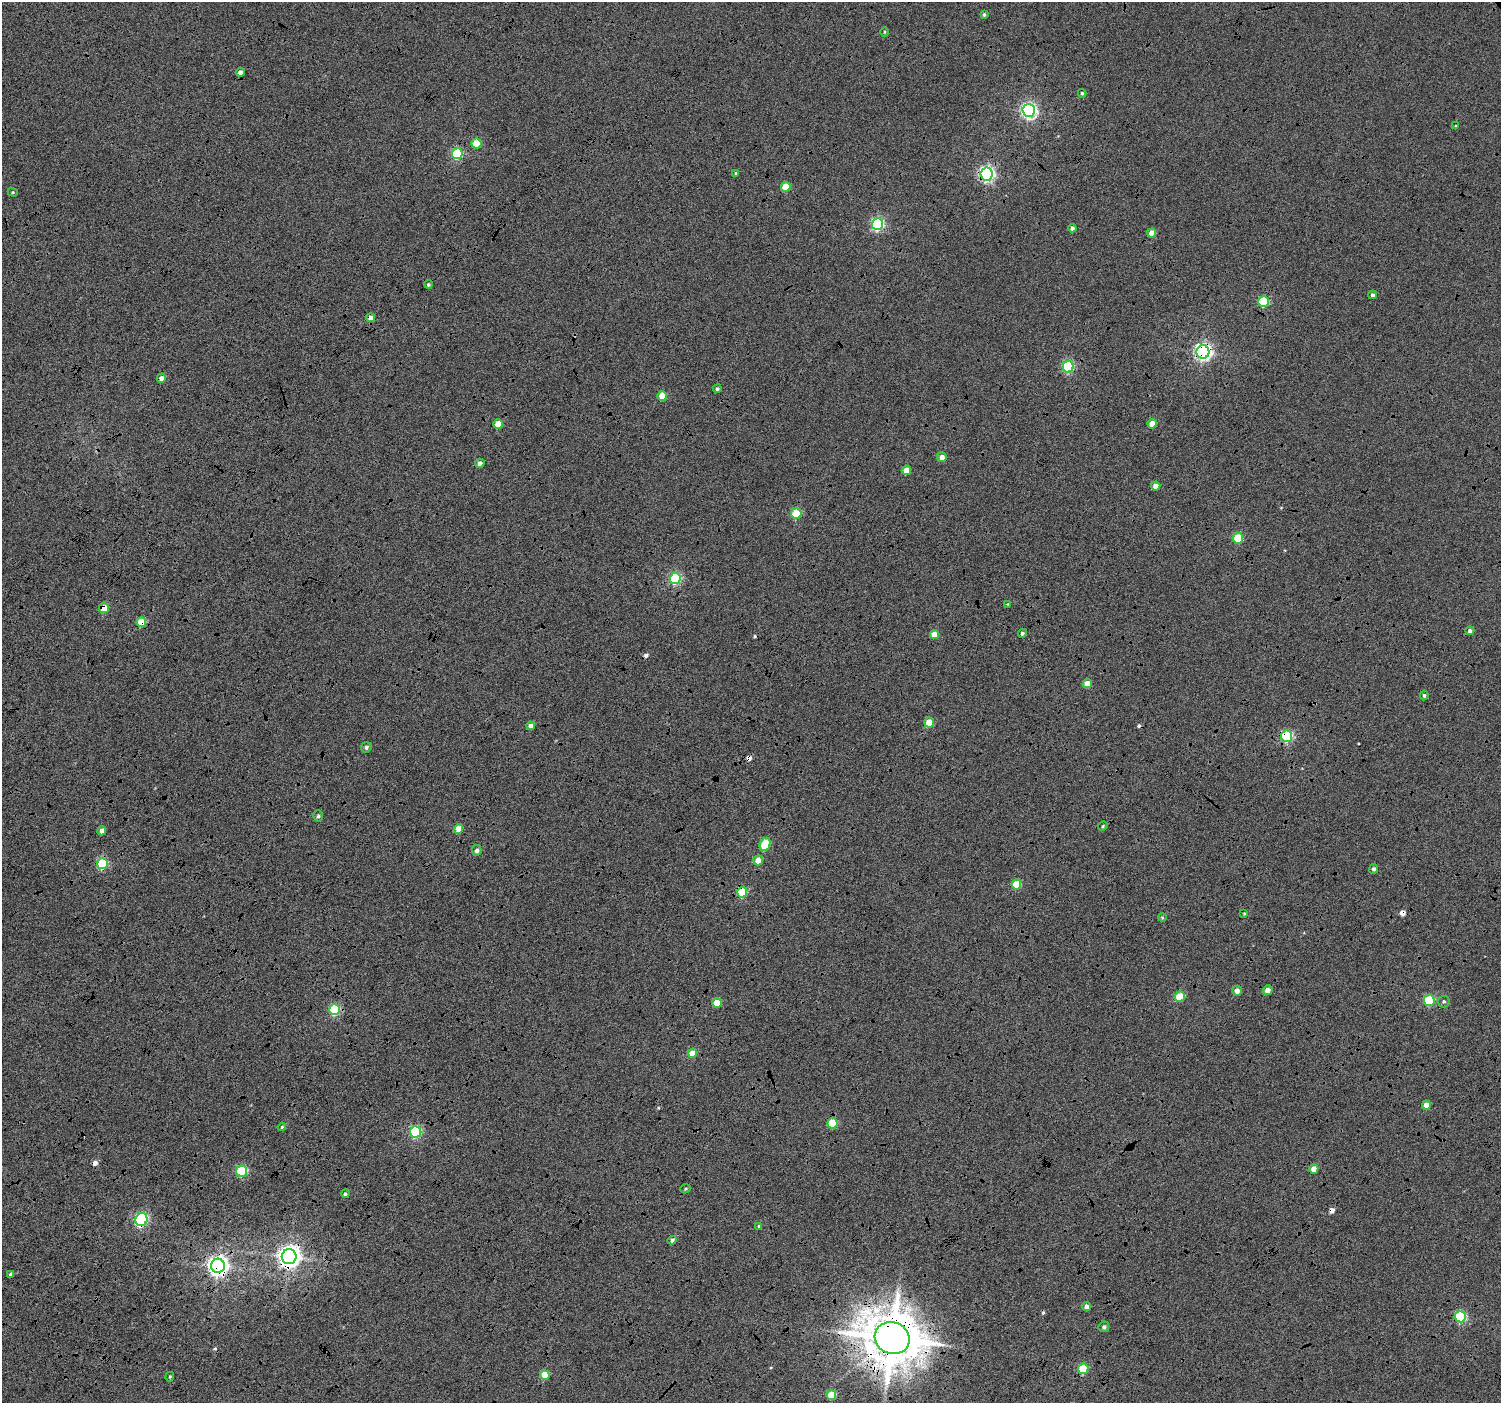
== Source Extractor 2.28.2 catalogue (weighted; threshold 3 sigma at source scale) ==
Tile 7 of 4 x 4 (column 3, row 2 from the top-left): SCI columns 3007-4505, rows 3012-4412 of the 6003 x 5959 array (HDU 1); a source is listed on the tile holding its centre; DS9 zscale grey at full resolution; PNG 1503 x 1405 px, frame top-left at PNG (2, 2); each listed source drawn as its Kron ellipse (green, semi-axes under 4 px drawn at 4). Shown black and unused: <1% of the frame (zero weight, under 4 of 12 exposures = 2% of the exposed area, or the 3 px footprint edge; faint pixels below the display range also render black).
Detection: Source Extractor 2.28.2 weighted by HDU 2 'WHT'; one run over the whole footprint, this tile lists its part. Background -0.0512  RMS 0.021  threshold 0.086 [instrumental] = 3 sigma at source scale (4.09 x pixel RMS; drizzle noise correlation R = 1.36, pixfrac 0.8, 0.0396/0.0396 arcsec/px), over >= 5 px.
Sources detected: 97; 9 cosmic-ray / hot-pixel residue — neither listed nor drawn; the other 88 listed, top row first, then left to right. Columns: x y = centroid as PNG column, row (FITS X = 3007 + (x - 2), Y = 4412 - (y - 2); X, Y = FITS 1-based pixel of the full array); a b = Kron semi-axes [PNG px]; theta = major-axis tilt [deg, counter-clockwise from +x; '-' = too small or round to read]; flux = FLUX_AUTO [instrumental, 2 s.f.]
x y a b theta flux
984 14 4 4 - 3.6
884 32 5 3 - 1.9
240 72 4 4 - 10
1082 93 4 3 - 2.9
1029 110 6 6 - 580
1456 126 3 2 - 1.4
476 143 5 5 - 56
457 154 5 5 - 150
736 173 4 3 - 4.1
987 174 6 6 - 540
786 187 5 5 - 51
13 192 5 4 - 2.2
878 224 6 5 - 290
1072 228 4 4 - 5.4
1152 233 4 4 - 22
428 284 4 4 - 3.3
1372 295 4 4 - 4.9
1264 302 5 5 - 110
370 318 4 4 - 15
1203 352 6 6 - 710
1068 367 6 5 - 210
161 378 4 4 - 11
717 389 4 4 - 4.8
662 396 5 4 - 47
498 424 5 4 - 36
1152 424 4 4 - 26
942 457 5 5 - 12
480 463 5 4 - 8.5
906 470 5 4 - 31
1156 486 4 4 - 13
796 514 5 5 - 80
1238 538 5 5 - 86
675 579 5 5 - 200
1008 604 3 3 - 1.6
104 608 5 5 - 36
141 622 5 5 - 47
1470 631 4 4 - 5.5
1022 633 5 4 - 4.4
934 635 4 4 - 25
1087 684 4 4 - 25
1424 695 5 4 - 3.2
929 722 5 4 - 41
531 726 4 4 - 9
1287 736 6 5 - 220
366 747 5 5 - 5.5
318 816 5 5 - 3.9
1103 826 5 4 - 2.2
458 829 5 4 - 25
102 831 4 4 - 10
765 844 7 5 63 71
477 850 5 5 - 7.9
758 860 5 5 - 17
102 864 5 5 - 140
1374 869 5 4 - 4.8
1016 884 5 5 - 58
742 892 5 5 - 100
1244 913 4 3 - 1.6
1162 917 4 3 - 1.9
1268 990 5 4 - 15
1237 991 5 4 - 12
1180 997 5 5 - 59
1429 1000 5 5 - 120
1444 1001 6 6 - 3.1
717 1003 5 4 - 28
335 1010 5 5 - 160
692 1053 5 4 - 32
1426 1105 4 4 - 17
832 1123 5 5 - 87
282 1127 4 3 - 2.1
416 1132 6 5 - 200
1314 1169 5 4 - 23
242 1171 5 5 - 150
686 1189 5 3 - 2.4
345 1194 4 4 - 3.3
141 1220 6 6 - 270
759 1226 4 3 - 2.5
672 1240 4 4 - 4.5
289 1257 7 7 - 1600
218 1266 7 7 - 1200
11 1274 4 4 - 5.6
1087 1307 4 4 - 9.6
1460 1317 5 5 - 170
1104 1327 5 5 - 5.4
892 1338 17 15 -24 11000
1083 1369 5 5 - 84
545 1375 5 5 - 44
170 1377 5 4 - 2
831 1395 5 5 - 51
Overlapping masked pixels (flux is a lower limit): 15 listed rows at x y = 987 174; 370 318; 1203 352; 104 608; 141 622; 1287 736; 102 864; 742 892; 1180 997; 242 1171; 141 1220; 289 1257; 218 1266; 1460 1317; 892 1338